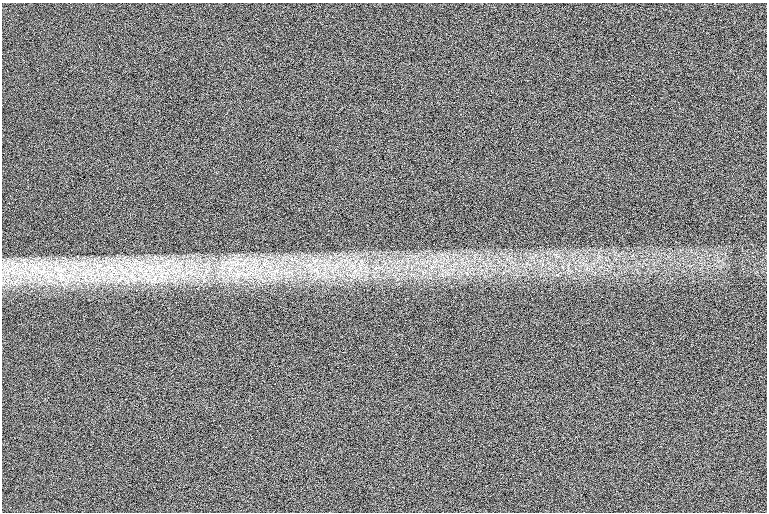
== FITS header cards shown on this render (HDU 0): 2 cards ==
NAXIS1  =                 1530 /
NAXIS2  =                 1020 /

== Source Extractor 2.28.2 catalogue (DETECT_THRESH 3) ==
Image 1530 x 1020 px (HDU 0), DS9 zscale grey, zoomed out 1/2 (1 PNG px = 2 x 2 image px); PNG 769 x 514 px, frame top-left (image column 2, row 1019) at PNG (2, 3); no overlay
Background 100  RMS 17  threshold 51.4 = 3 sigma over >= 5 px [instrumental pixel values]
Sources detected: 25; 2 cannot appear on this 1/2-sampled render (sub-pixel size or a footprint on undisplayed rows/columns) and are not listed; the other 23 listed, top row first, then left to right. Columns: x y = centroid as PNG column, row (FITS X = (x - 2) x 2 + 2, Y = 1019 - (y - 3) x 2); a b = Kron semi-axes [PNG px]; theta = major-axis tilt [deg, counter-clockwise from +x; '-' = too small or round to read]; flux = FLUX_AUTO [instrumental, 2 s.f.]
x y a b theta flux
621 252 3 2 - 1600
142 263 7 2 50 7800
157 264 5 3 - 8300
112 265 4 3 - 6000
239 265 5 2 - 4200
108 266 6 2 85 7400
180 266 4 3 - 5600
166 267 5 3 - 7600
32 268 4 2 - 4200
25 269 5 2 - 5400
55 269 7 4 53 13000
118 269 4 2 - 4500
136 269 5 3 - 8400
4 270 5 4 - 9400
41 271 6 2 34 6500
75 271 5 2 - 7000
63 272 4 2 - 4200
146 273 7 4 0 18000
62 275 8 2 -63 9200
170 277 3 3 - 4400
409 348 2 1 - 1100
396 354 2 1 - 1500
70 478 2 2 - 4100
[2 sub-pixel or undisplayed-footprint detections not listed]